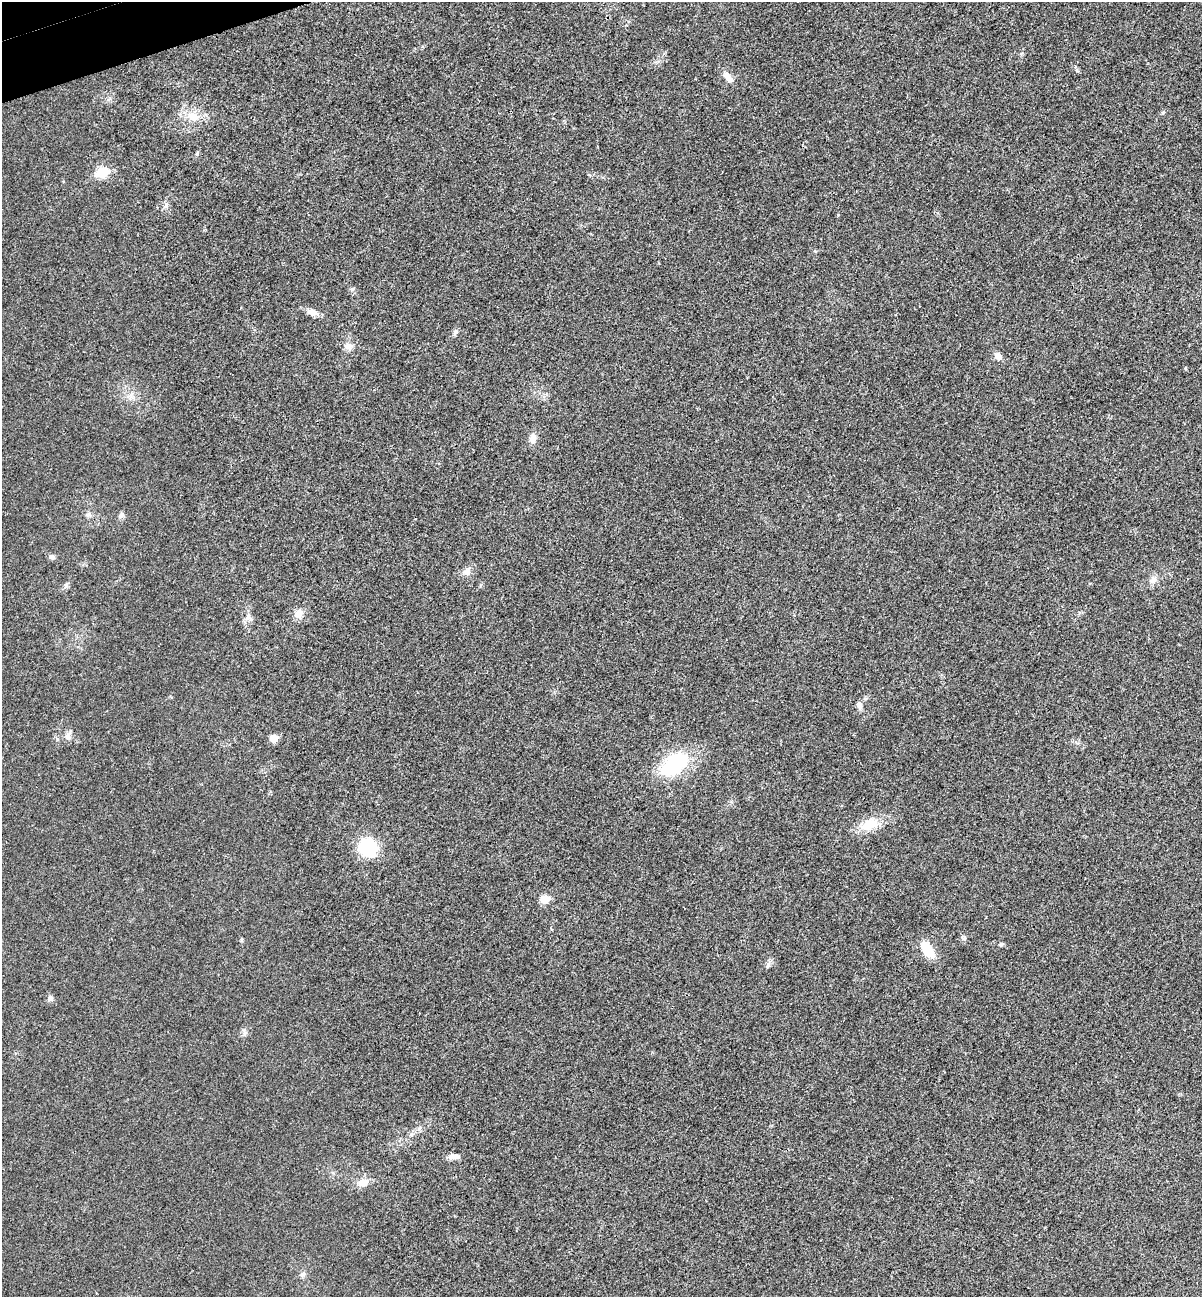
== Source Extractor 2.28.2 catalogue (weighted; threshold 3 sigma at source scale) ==
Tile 11 of 4 x 4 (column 3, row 3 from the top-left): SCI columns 2564-3763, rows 1355-2649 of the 5253 x 5299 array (HDU 1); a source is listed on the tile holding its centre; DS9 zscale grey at full resolution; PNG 1204 x 1299 px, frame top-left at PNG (2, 2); no overlay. Shown black and unused: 1% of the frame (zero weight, under 3 of 4 exposures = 6% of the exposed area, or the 3 px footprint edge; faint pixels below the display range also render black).
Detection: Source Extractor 2.28.2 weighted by HDU 2 'WHT'; one run over the whole footprint, this tile lists its part. Background 0.0197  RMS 0.0064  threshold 0.0286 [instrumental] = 3 sigma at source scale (4.5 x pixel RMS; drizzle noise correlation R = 1.50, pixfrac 1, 0.05/0.05 arcsec/px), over >= 5 px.
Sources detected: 36; all 36 listed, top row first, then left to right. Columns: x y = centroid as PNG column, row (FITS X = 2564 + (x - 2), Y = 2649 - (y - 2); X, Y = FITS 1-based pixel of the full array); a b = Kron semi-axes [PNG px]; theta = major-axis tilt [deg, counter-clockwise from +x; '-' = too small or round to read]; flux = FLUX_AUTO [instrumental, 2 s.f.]
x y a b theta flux
728 77 15 7 -47 5
193 116 17 13 -4 10
102 173 6 5 - 36
166 205 9 5 81 2
838 215 4 4 - 0.52
312 312 14 8 -21 4.6
455 332 10 6 68 1.6
349 346 13 10 5 4.1
998 356 9 7 -47 3.4
533 439 12 8 79 4.5
89 515 8 5 18 1.6
121 515 10 6 51 2
52 557 8 6 -11 2.1
467 572 10 10 - 3.9
1153 580 11 8 70 3.7
66 585 7 4 -72 1.1
298 613 12 9 73 5.3
248 618 11 6 41 2.5
859 705 10 7 -73 2.5
68 736 10 8 81 3.2
273 738 5 5 - 13
674 764 32 19 41 48
870 825 22 12 21 15
368 848 18 16 -36 33
544 899 6 5 - 17
964 938 7 6 - 1.4
241 940 6 4 -90 0.79
1001 944 7 5 74 1.1
927 950 22 11 -57 13
768 965 10 6 75 1.9
50 998 7 6 - 2.1
245 1033 9 5 61 1.8
419 1129 8 5 59 1.7
454 1156 15 7 -4 3.7
363 1183 14 10 16 5.9
303 1274 9 6 43 1.9
Unlisted compact peaks at least as high as the median listed source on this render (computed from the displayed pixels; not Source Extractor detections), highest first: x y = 197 154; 1163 112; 815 251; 353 289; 1185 368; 1077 71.